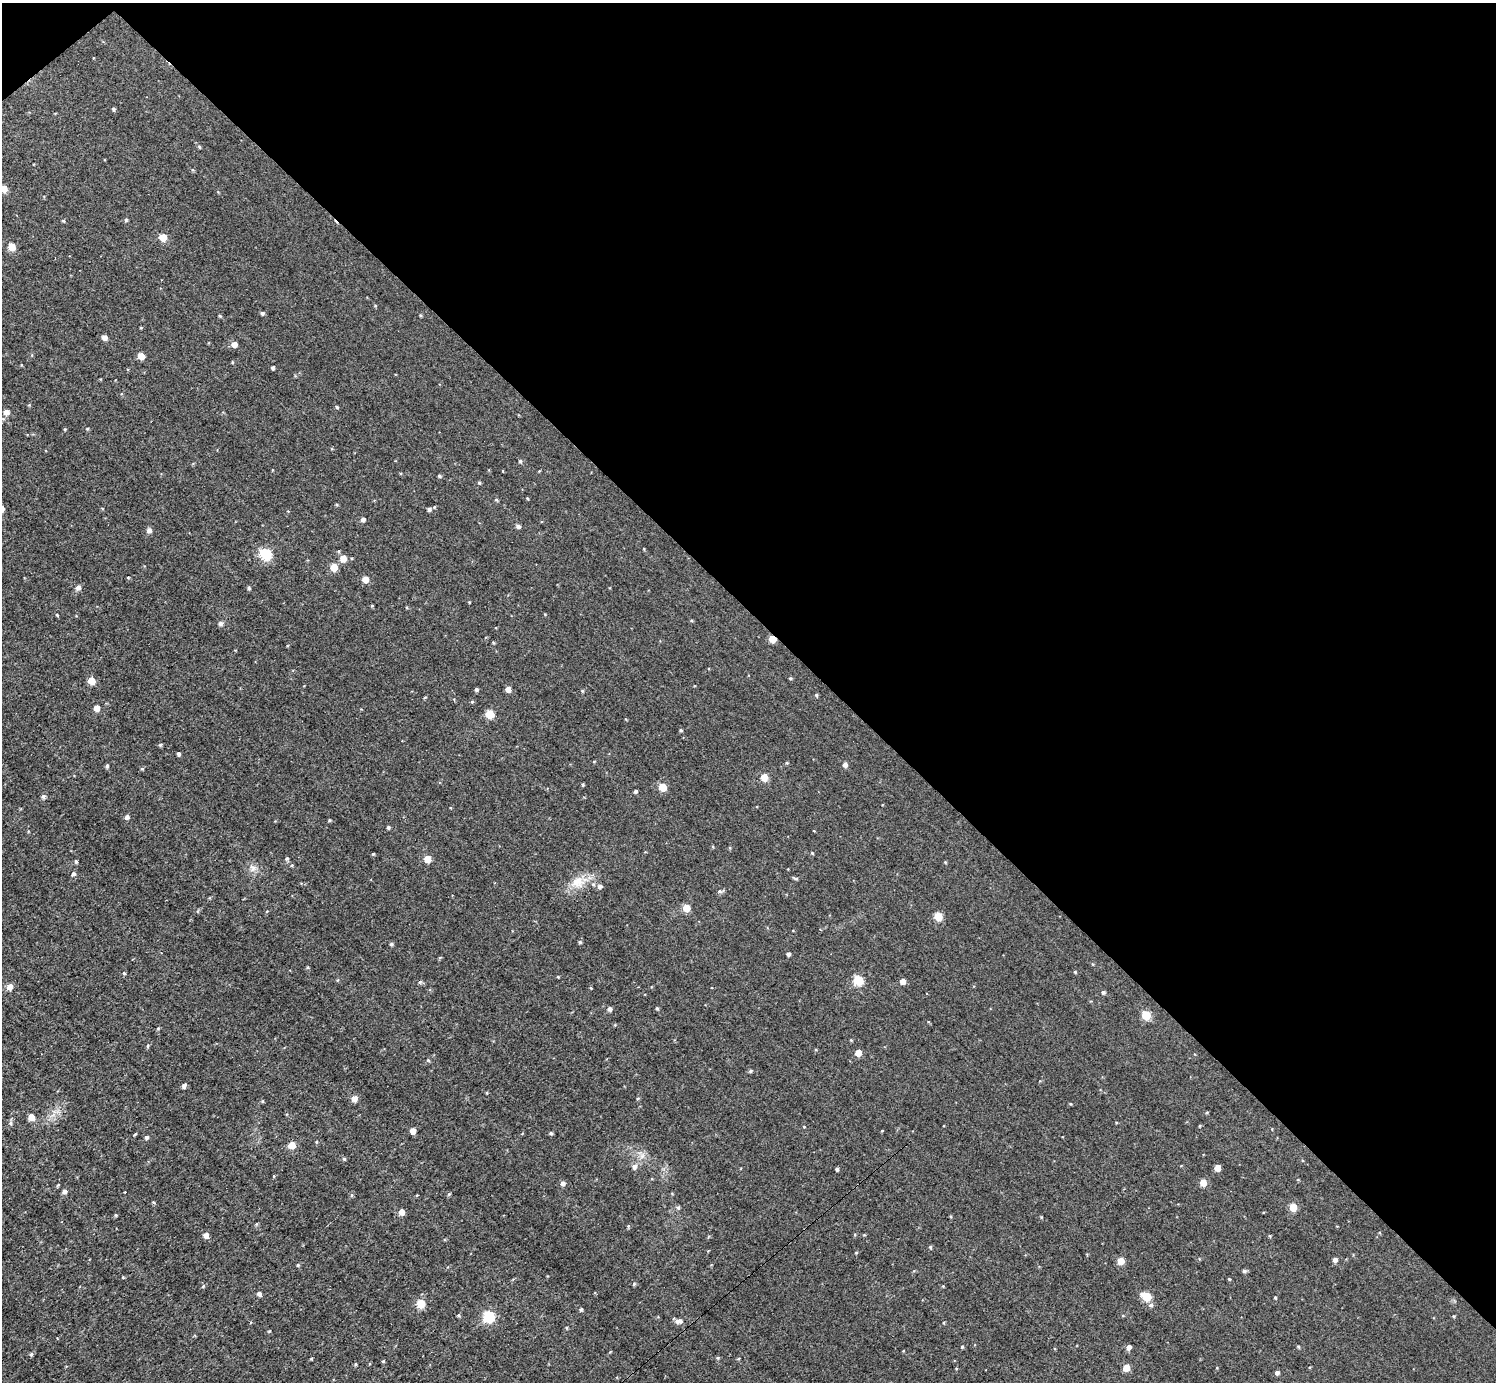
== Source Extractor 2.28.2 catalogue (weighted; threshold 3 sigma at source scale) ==
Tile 3 of 4 x 4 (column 3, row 1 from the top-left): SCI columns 2992-4485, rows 4300-5679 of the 5983 x 5981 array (HDU 1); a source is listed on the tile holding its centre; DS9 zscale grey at full resolution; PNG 1498 x 1384 px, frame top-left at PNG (2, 3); no overlay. Shown black and unused: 45% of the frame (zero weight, under 3 of 4 exposures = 1% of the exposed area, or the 3 px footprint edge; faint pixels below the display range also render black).
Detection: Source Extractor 2.28.2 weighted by HDU 2 'WHT'; one run over the whole footprint, this tile lists its part. Background 0.0567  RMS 0.062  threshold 0.28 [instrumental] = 3 sigma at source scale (4.5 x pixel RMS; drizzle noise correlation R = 1.50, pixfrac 1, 0.05/0.05 arcsec/px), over >= 5 px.
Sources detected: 175; all 175 listed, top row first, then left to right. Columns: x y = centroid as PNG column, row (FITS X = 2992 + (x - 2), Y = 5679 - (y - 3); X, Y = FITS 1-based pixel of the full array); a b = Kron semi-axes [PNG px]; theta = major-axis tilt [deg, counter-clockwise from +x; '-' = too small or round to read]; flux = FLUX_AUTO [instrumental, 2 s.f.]
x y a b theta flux
113 109 4 4 - 11
199 147 5 4 - 7
3 189 5 5 - 95
63 220 5 3 - 6.5
126 220 5 4 - 8.9
162 237 5 5 - 120
11 246 5 5 - 93
262 313 5 4 - 11
420 315 5 3 - 5.8
220 316 4 3 - 6.6
141 328 4 3 - 5
104 337 5 4 - 34
234 344 5 5 - 44
141 356 5 5 - 95
232 362 4 3 - 4.9
272 368 4 3 - 13
29 405 4 4 - 5.5
337 407 5 4 - 8.7
6 412 5 5 - 33
65 429 4 3 - 5.8
87 429 4 4 - 6.7
520 461 5 4 - 10
272 470 4 2 - 3.9
539 471 4 3 - 4.3
439 476 4 4 - 9.7
479 483 4 4 - 7
527 498 4 3 - 5
496 500 5 4 - 6.7
429 509 5 5 - 16
363 519 5 5 - 19
518 526 5 4 - 17
149 530 6 5 - 22
338 551 4 4 - 6.2
265 554 6 5 - 530
343 558 5 5 - 71
334 567 5 5 - 110
128 578 4 3 - 5.8
365 579 5 5 - 78
78 587 5 5 - 29
249 588 4 4 - 11
372 605 4 3 - 5.5
545 614 3 3 - 4.2
57 615 5 3 - 5.6
220 624 5 5 - 19
772 639 5 4 - 110
493 642 5 3 - 5.5
235 650 3 2 - 4.1
790 678 5 3 - 7.3
91 681 5 5 - 110
476 689 4 4 - 12
508 689 5 4 - 39
582 691 5 4 - 6.4
816 695 5 4 - 8.5
425 697 5 3 - 5.6
472 701 4 4 - 7.3
96 708 5 5 - 53
489 714 5 5 - 190
681 730 4 3 - 7.3
160 745 5 4 - 8.6
178 754 4 3 - 13
787 763 4 4 - 6.6
845 765 5 5 - 23
107 766 5 4 - 12
142 769 4 4 - 7.6
764 777 5 5 - 110
583 784 4 3 - 7.2
662 787 5 5 - 130
636 791 4 3 - 10
43 796 6 5 - 14
127 817 5 5 - 17
329 820 5 3 - 6
388 827 4 3 - 10
812 853 4 4 - 5.6
373 854 4 3 - 6.5
287 859 4 4 - 12
428 859 5 5 - 96
76 861 4 3 - 11
945 862 4 3 - 5.3
292 865 5 4 - 7.8
253 868 10 9 - 34
73 874 6 4 45 12
796 878 7 3 -8 9.1
578 882 20 16 9 110
600 886 5 5 - 18
720 891 7 5 0 11
686 908 5 5 - 100
938 916 5 5 - 180
580 942 4 4 - 8.9
391 944 5 4 - 11
788 954 4 4 - 16
308 967 4 4 - 6.4
1075 972 4 4 - 5.9
124 973 4 4 - 7.7
558 977 3 3 - 5.2
858 980 5 5 - 340
903 981 5 4 - 44
420 982 5 5 - 9.1
10 987 6 5 - 50
591 988 4 3 - 5.6
1103 992 5 4 - 12
657 1008 4 4 - 7.8
609 1009 5 4 - 18
1146 1015 5 5 - 230
158 1028 4 4 - 6.1
851 1040 4 3 - 5.8
148 1046 5 4 - 8.2
858 1053 5 5 - 72
428 1060 5 4 - 6.2
750 1071 4 4 - 8.6
184 1086 5 5 - 16
487 1093 4 3 - 5.8
354 1099 5 5 - 47
638 1099 5 3 - 6.7
1207 1112 5 3 - 5.5
31 1117 5 5 - 66
10 1123 5 5 - 11
804 1127 4 3 - 4.3
413 1131 5 4 - 53
882 1131 4 3 - 4.3
551 1133 4 4 - 11
135 1134 4 3 - 6.2
146 1137 4 4 - 13
316 1142 4 4 - 5.9
292 1145 5 5 - 100
344 1159 4 4 - 8.2
634 1167 6 6 - 24
1217 1168 5 4 - 63
837 1169 4 3 - 12
274 1176 4 4 - 5.5
563 1183 5 5 - 22
1203 1183 5 5 - 76
65 1191 5 5 - 20
449 1194 4 4 - 7.7
352 1195 6 3 71 7.2
154 1202 5 3 - 6.4
1293 1207 5 5 - 130
678 1208 6 4 76 10
402 1212 5 5 - 50
116 1215 4 3 - 6.6
1041 1217 4 3 - 5
628 1226 5 4 - 7.6
206 1235 5 4 - 41
1269 1236 5 3 - 6
930 1247 4 4 - 7.8
856 1253 4 3 - 5.1
1335 1260 5 4 - 23
1121 1261 5 5 - 97
298 1265 4 4 - 6.7
1244 1271 5 5 - 11
1229 1279 4 4 - 5.6
634 1284 5 4 - 8.2
203 1286 5 4 - 6.9
943 1286 4 4 - 4.9
259 1294 5 4 - 22
1146 1296 6 5 - 220
1275 1297 4 3 - 5.9
421 1304 5 5 - 190
1151 1305 6 5 - 14
581 1309 4 4 - 11
458 1315 5 4 - 7.6
489 1316 6 6 - 510
1453 1316 4 4 - 5.6
679 1321 9 6 1 29
944 1323 4 3 - 4.8
566 1328 5 3 - 5.9
962 1347 4 4 - 6.1
1129 1347 5 5 - 26
1298 1347 4 3 - 6.8
31 1354 5 3 - 13
718 1358 5 4 - 7.6
738 1359 4 3 - 5.3
383 1361 4 3 - 7.5
355 1364 4 4 - 7.6
1126 1368 5 5 - 84
1277 1373 5 4 - 17
Overlapping masked pixels (flux is a lower limit): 1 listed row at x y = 772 639
Isophote crosses this tile's border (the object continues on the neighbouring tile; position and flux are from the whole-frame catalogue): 1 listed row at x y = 3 189
Unlisted compact peaks at least as high as the median listed source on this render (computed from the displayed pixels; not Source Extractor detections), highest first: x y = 311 1359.